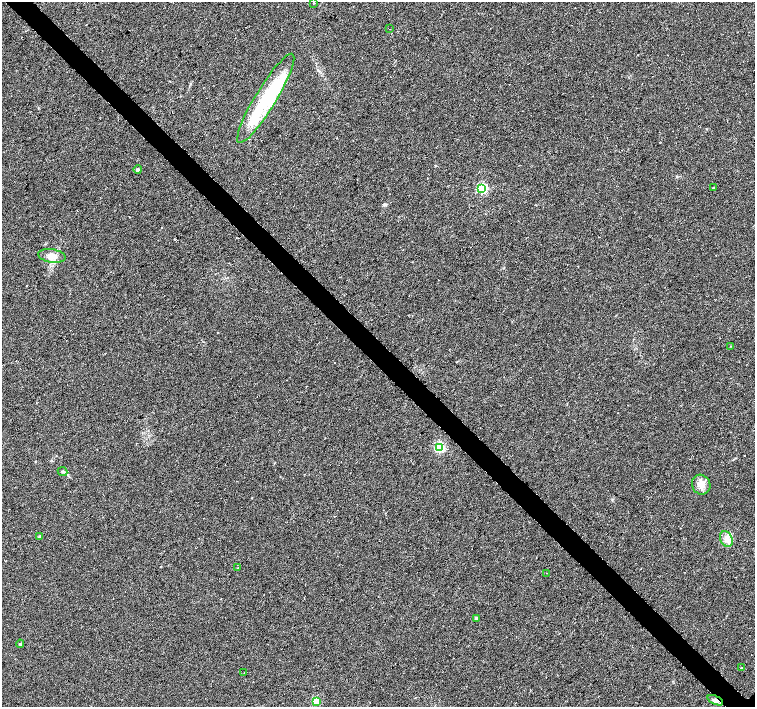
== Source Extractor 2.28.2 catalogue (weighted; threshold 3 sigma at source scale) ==
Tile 11 of 4 x 4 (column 3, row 3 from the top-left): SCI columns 3012-4516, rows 1561-2969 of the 6024 x 6005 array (HDU 1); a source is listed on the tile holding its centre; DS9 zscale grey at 2 x 2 block average (1 PNG px = mean of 2 x 2 image px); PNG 757 x 709 px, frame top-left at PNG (2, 2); each listed source drawn as its Kron ellipse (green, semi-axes under 4 px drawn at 4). Shown black and unused: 4% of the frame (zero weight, under 3 of 6 exposures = <1% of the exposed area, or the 3 px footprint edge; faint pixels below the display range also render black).
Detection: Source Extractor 2.28.2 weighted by HDU 2 'WHT'; one run over the whole footprint, this tile lists its part. Background 0.00658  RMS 0.0039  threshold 0.0159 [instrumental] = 3 sigma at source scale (4.09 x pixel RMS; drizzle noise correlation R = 1.36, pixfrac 0.8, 0.0396/0.0396 arcsec/px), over >= 5 px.
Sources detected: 24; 1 inside a brighter object's white glare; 1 cosmic-ray / hot-pixel residue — neither listed nor drawn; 1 inside a brighter listed object's ellipse — not listed separately; the other 21 listed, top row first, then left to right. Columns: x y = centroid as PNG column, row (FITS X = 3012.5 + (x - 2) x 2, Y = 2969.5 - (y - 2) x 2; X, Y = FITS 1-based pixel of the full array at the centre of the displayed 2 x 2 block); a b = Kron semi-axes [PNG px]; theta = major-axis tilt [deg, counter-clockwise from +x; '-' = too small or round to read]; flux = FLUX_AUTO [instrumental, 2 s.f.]
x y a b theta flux
314 3 2 2 - 0.63
390 29 2 2 - 0.41
266 98 52 10 59 59
138 170 4 3 - 1.2
482 188 3 3 - 86
713 188 3 2 - 0.81
52 256 13 7 -9 7
731 346 3 2 - 0.45
439 447 3 3 - 96
63 471 5 3 - 1.5
701 485 10 9 - 6.9
40 536 4 3 - 1.6
726 539 8 6 -64 4.8
238 568 2 2 - 0.41
547 573 2 2 - 0.75
476 618 4 3 - 1
20 644 4 3 - 1
741 668 2 2 - 0.46
244 673 2 2 - 0.34
715 700 8 4 -24 2.7
316 701 3 3 - 32
Overlapping masked pixels (flux is a lower limit): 1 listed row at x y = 715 700
Isophote crosses this tile's border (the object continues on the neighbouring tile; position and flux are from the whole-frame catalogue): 1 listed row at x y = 314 3
Diffuse or blended objects may show on this block-average render without a row.